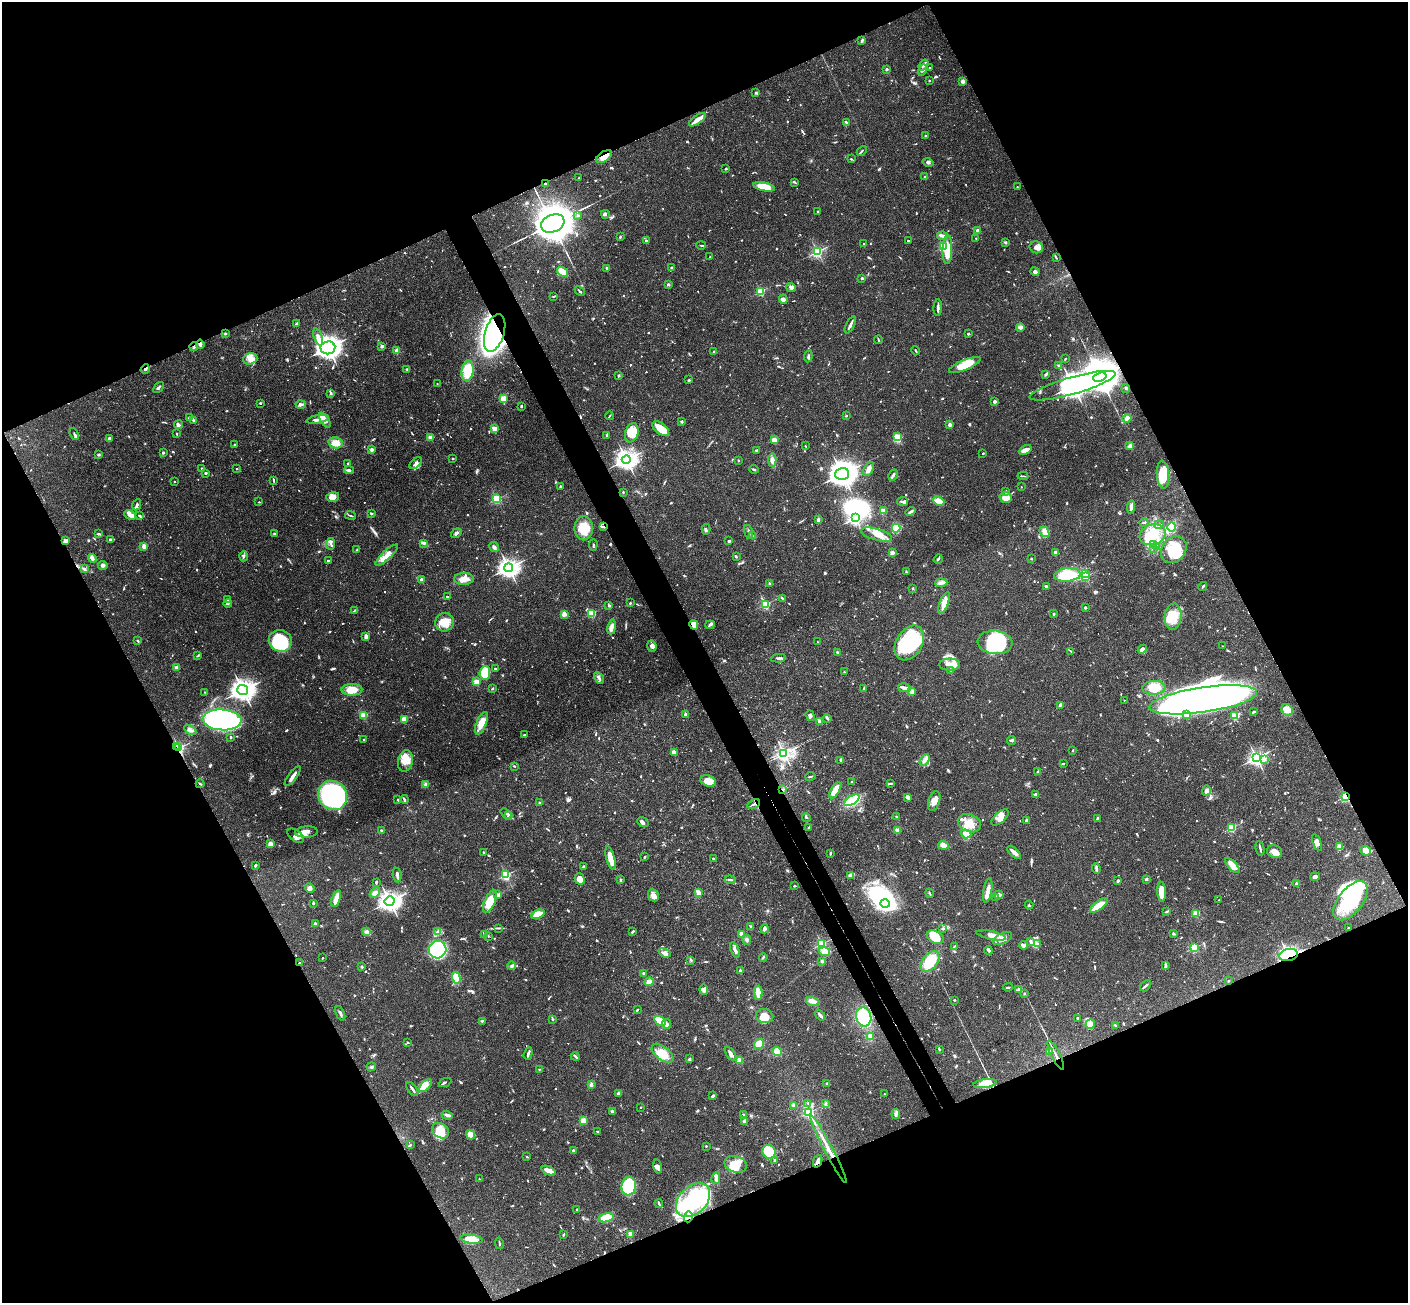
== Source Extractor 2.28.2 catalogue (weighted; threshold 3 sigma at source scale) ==
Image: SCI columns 57-5678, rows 314-5514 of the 5731 x 5696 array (HDU 1 of 3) = the unmasked area's bounding box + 8 px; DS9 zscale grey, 4 x 4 block average (1 PNG px = mean of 4 x 4 image px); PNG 1410 x 1305 px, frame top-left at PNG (2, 2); each listed source drawn as its Kron ellipse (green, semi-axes under 4 px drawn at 4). Shown black and unused: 46% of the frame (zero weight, under 3 of 4 exposures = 6% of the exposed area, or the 3 px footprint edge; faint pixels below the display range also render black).
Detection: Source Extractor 2.28.2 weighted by HDU 2 'WHT'. Background 0.0903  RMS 0.0037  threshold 0.0165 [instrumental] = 3 sigma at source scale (4.5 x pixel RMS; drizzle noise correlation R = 1.50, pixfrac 1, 0.05/0.05 arcsec/px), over >= 5 px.
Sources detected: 1391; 8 too faint to see at this stretch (4 x 4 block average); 23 inside a brighter object's white glare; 14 cosmic-ray / hot-pixel residue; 1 long thin detection or spike segment (spike, bleed or trail) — neither listed nor drawn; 40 coinciding with a brighter row at this scale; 94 inside a brighter listed object's ellipse — not listed separately; of the other 1211, all 500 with FLUX_AUTO >= 2.16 (the completeness limit of this list) listed and drawn (711 fainter detections not listed), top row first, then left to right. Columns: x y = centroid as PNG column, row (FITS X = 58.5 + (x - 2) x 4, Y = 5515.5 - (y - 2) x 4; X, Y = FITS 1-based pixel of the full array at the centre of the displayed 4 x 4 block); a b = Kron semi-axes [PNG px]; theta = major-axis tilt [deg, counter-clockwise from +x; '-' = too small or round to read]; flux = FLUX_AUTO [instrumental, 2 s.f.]
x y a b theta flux
862 40 4 2 - 4.6
923 65 6 2 53 6.4
930 67 2 2 - 3.2
886 69 2 2 - 17
923 70 6 2 58 5.1
929 81 2 2 - 2.5
962 81 2 2 - 37
756 93 3 3 - 2.7
697 120 9 2 36 30
846 122 3 2 - 4.6
925 135 3 2 - 2.2
862 151 6 2 46 3.9
604 157 9 5 32 23
851 159 3 2 - 2.5
928 162 5 3 - 5.3
725 169 2 2 - 2.8
925 177 2 2 - 13
579 178 2 2 - 3.1
795 182 3 2 - 2.3
545 184 2 2 - 5.1
764 187 11 4 -13 41
1017 187 2 2 - 3
818 211 2 2 - 2.4
605 214 4 2 - 4.1
578 216 2 2 - 13
553 224 12 8 22 7800
977 231 2 2 - 31
943 236 5 3 - 7.9
620 237 3 2 - 2.5
976 238 2 2 - 2.2
646 241 2 2 - 16
908 241 2 2 - 6.1
1006 243 3 3 - 3.4
864 244 2 2 - 2.5
701 245 5 2 - 2.8
943 247 2 2 - 220
1036 247 7 6 - 11
947 250 14 5 89 41
817 252 2 2 - 350
710 257 2 2 - 2.7
1056 258 4 2 - 2.3
607 268 2 2 - 12
671 268 2 2 - 4.9
562 272 6 4 -39 35
1035 272 4 3 - 7.9
862 278 2 2 - 12
668 284 3 2 - 4.4
791 287 5 4 - 6.5
580 291 5 2 - 3.8
761 291 2 2 - 170
554 296 4 2 - 2.6
783 299 5 3 - 5.9
938 308 8 2 89 8.2
297 324 3 2 - 7
850 325 9 2 64 9.2
1020 327 4 4 - 6.4
225 333 2 2 - 2.7
495 333 19 9 73 1600
968 334 2 2 - 12
318 337 9 3 -70 14
878 340 4 2 - 2.2
200 344 4 3 - 5.9
382 346 2 2 - 26
194 347 4 2 - 5.3
328 348 7 6 - 1100
397 351 3 2 - 8.2
916 351 5 2 - 2.4
714 352 2 2 - 12
808 357 6 2 83 4.1
1065 358 2 2 - 2.9
250 359 7 5 18 16
965 365 17 5 23 49
1059 366 3 2 - 3.1
145 369 5 3 - 3.9
407 369 2 2 - 2.2
467 371 10 6 82 58
1046 374 3 2 - 4
618 376 3 2 - 3
1100 377 7 3 19 4000
689 380 2 2 - 3.5
437 384 2 2 - 2.3
1073 386 44 8 16 3000
158 388 6 2 48 4
1126 389 4 2 - 2.2
331 393 4 3 - 3.7
504 399 2 2 - 120
995 402 2 2 - 6.4
260 403 2 2 - 4.1
301 404 5 3 - 8.7
521 406 2 2 - 4.6
609 416 4 2 - 2.2
846 416 2 2 - 3.5
189 417 3 2 - 3.5
1127 418 4 3 - 11
318 419 11 2 10 16
193 420 3 3 - 2.9
325 420 8 4 -55 17
682 421 3 2 - 3.1
179 425 4 3 - 4.2
950 425 2 2 - 41
494 429 2 2 - 78
661 429 10 5 -39 41
632 433 10 6 73 40
74 434 6 2 -68 4
177 434 3 2 - 2.7
607 435 4 2 - 2.4
897 437 2 2 - 100
430 438 2 2 - 74
110 439 4 3 - 6.4
774 440 3 3 - 11
335 443 7 5 -12 22
234 445 3 2 - 2.4
805 446 2 2 - 2.2
1130 446 3 3 - 7.9
372 450 2 2 - 32
756 450 3 2 - 2.5
1025 450 7 4 31 16
163 452 2 2 - 12
983 453 2 2 - 6.6
98 454 4 3 - 2.8
453 459 3 2 - 2.2
626 459 4 4 - 880
738 460 2 2 - 3.3
772 460 6 4 -87 13
348 463 2 2 - 5
416 463 7 4 40 8.3
202 468 2 2 - 3.7
237 469 2 2 - 2.4
754 469 4 2 - 3.1
869 469 7 4 63 10
349 470 5 3 - 5.5
206 473 2 2 - 13
842 474 7 5 15 2400
893 475 6 3 60 4.7
1163 475 14 6 -86 58
1023 476 5 2 - 2.7
174 481 2 2 - 2.4
274 481 2 2 - 2.3
561 487 2 2 - 14
1021 487 2 2 - 3
1006 491 2 2 - 14
623 492 2 2 - 5.6
333 497 6 4 16 19
1006 497 6 5 - 25
497 499 2 2 - 230
902 501 5 2 - 3.8
939 501 6 4 -25 21
259 502 2 2 - 2.3
137 505 6 3 65 6.5
1131 507 7 3 86 10
883 511 2 2 - 100
910 512 5 2 - 6.4
371 513 2 2 - 4.2
130 515 6 3 -27 17
350 515 5 2 - 2.4
139 516 3 2 - 2.4
855 518 2 2 - 490
818 520 3 2 - 5.5
1144 523 4 2 - 2.8
1159 525 5 2 - 4
603 527 4 2 - 2.7
1172 527 5 4 - 38
584 528 12 9 90 56
896 528 4 4 - 60
706 529 5 2 - 3.8
749 532 7 2 -77 5.2
1044 532 6 3 -52 16
456 533 6 3 36 5.5
98 534 3 2 - 5.3
274 534 3 2 - 5
877 534 16 5 -16 25
1152 535 13 10 18 50
752 536 3 2 - 3.3
65 540 4 4 - 6.2
110 540 3 2 - 4.2
729 541 4 3 - 4.1
424 543 3 2 - 3.3
331 544 6 3 84 6.2
593 545 5 2 - 2.3
1153 545 3 2 - 3.5
144 546 2 2 - 62
494 547 5 3 - 5.7
1157 547 3 2 - 2.6
1153 548 3 2 - 2.9
357 550 3 2 - 4.6
1174 550 14 12 52 75
1055 552 2 2 - 5.6
892 553 2 2 - 59
387 555 15 4 43 20
243 556 5 3 - 5.5
736 557 3 2 - 3
92 558 4 3 - 13
938 559 5 2 - 3.3
1031 559 3 2 - 2.5
328 561 4 2 - 3.5
103 565 4 4 - 6.1
508 568 5 4 - 810
84 569 3 3 - 4.9
906 572 3 2 - 2.7
1085 574 2 2 - 11
1067 575 13 6 6 110
1085 576 2 2 - 220
464 579 10 6 2 20
422 580 2 2 - 46
769 583 2 2 - 8.6
941 583 6 3 2 7.3
1203 586 5 2 - 2.9
1046 587 3 2 - 6.9
913 588 2 2 - 2.9
447 597 3 2 - 2.3
782 598 3 2 - 2.4
227 600 2 2 - 4.8
228 603 4 2 - 3.7
630 603 2 2 - 10
944 603 11 4 68 29
765 604 2 2 - 270
609 606 3 2 - 3
1085 608 2 2 - 15
354 611 3 2 - 2.4
592 613 2 2 - 150
564 614 2 2 - 66
1054 614 2 2 - 3
1173 617 13 8 84 38
444 622 9 9 - 31
694 625 5 3 - 46
710 625 5 3 - 3.9
612 627 7 4 81 10
366 636 4 3 - 9.6
137 640 3 2 - 3.6
280 641 12 10 -26 140
818 642 2 2 - 3.7
995 642 17 11 -6 100
909 643 19 13 59 220
652 646 5 4 - 8.3
1222 646 2 2 - 2.3
1142 649 5 4 - 6.7
1071 651 4 2 - 2.7
837 652 3 2 - 5.9
198 655 4 2 - 2.2
778 658 8 2 6 5.4
950 665 10 6 1 24
176 668 2 2 - 51
495 669 2 2 - 4.3
951 671 4 3 - 3.5
844 672 2 2 - 3.1
485 673 7 5 84 43
599 678 6 2 -60 5.8
476 682 2 2 - 100
492 688 3 2 - 2.5
864 688 2 2 - 15
904 688 6 2 -13 19
1154 688 11 7 3 61
243 690 5 5 - 1000
352 690 10 6 1 38
912 691 3 2 - 22
204 692 2 2 - 2.2
1124 700 2 2 - 2.8
1203 700 54 12 8 2200
1060 705 4 3 - 2.9
1287 710 6 5 - 13
1253 712 3 2 - 4.6
1187 714 3 2 - 63
364 715 2 2 - 130
686 715 4 3 - 5.3
810 716 6 3 -71 5
1234 716 2 2 - 120
827 718 4 2 - 3.1
404 719 2 2 - 100
222 720 19 10 -4 730
819 721 4 2 - 8.8
481 723 12 5 67 37
190 730 7 3 -33 6.8
524 735 2 2 - 6
231 737 3 2 - 3.1
364 740 2 2 - 12
1011 741 4 3 - 3.6
177 746 2 2 - 34
179 748 2 2 - 310
1073 751 2 2 - 2.9
674 752 2 2 - 11
784 754 3 3 - 570
1256 758 3 3 - 640
1265 759 3 2 - 2.5
841 760 3 3 - 4.4
925 760 6 3 57 6.8
405 761 11 7 78 31
1063 764 3 2 - 2.8
514 766 3 2 - 2.4
1038 772 2 2 - 2.5
293 776 12 2 53 13
810 776 5 2 - 2.5
708 781 8 5 -20 29
852 782 2 2 - 5.6
890 783 3 2 - 2.2
200 784 4 2 - 3.3
426 785 2 2 - 65
783 790 3 2 - 2.5
835 790 9 4 58 31
1206 790 5 4 - 6.5
1036 794 4 2 - 10
333 796 15 14 - 470
908 797 4 2 - 11
1346 797 4 3 - 47
404 799 4 2 - 3.7
398 800 2 2 - 11
852 800 8 4 33 190
934 801 10 5 71 18
540 803 2 2 - 14
754 804 7 2 25 4.8
506 813 6 2 -37 3.4
508 816 3 2 - 4.5
806 817 4 3 - 3.3
896 817 2 2 - 2.4
1000 817 10 5 42 17
1097 818 3 2 - 3.2
1026 821 4 3 - 5.1
643 822 6 3 -39 5.5
970 823 12 8 -23 37
809 827 3 2 - 2.7
1232 828 2 2 - 200
381 830 2 2 - 8.2
897 831 2 2 - 69
306 832 11 5 4 16
966 834 5 3 - 26
296 836 9 5 -36 12
1317 842 8 4 -69 12
270 844 2 2 - 73
943 845 5 4 - 15
1339 847 3 3 - 20
1260 848 7 2 -77 4.6
1366 851 5 4 - 22
483 852 2 2 - 5.8
1014 852 8 3 -44 13
1275 852 8 6 -24 16
830 853 3 2 - 3.2
645 857 3 2 - 2.3
610 858 12 4 -75 28
713 859 3 2 - 4.6
1232 865 9 3 -46 32
255 866 2 2 - 6.4
584 866 2 2 - 4.2
1096 869 5 3 - 4.8
397 875 7 2 -81 12
506 875 2 2 - 250
850 875 3 3 - 15
1315 877 4 3 - 7.9
580 879 5 5 - 18
1146 879 2 2 - 16
620 880 3 2 - 3.3
730 880 5 2 - 4.2
1118 881 3 2 - 3.6
376 882 4 2 - 2.3
1296 883 2 2 - 19
794 886 3 2 - 2.6
310 888 5 3 - 5.4
988 890 12 3 80 24
1161 892 10 4 -87 40
375 893 6 4 46 8.6
698 893 2 2 - 75
930 893 5 2 - 2.4
498 895 4 2 - 6.7
653 895 6 5 - 12
999 895 5 3 - 7.9
336 898 9 2 71 51
996 898 3 2 - 2.7
1219 900 2 2 - 2.6
390 901 5 4 - 900
490 901 12 5 66 49
1350 901 23 12 51 170
313 903 2 2 - 5.9
885 904 5 3 - 260
1029 905 4 2 - 2.9
1099 905 11 3 38 36
1167 911 4 2 - 2.4
538 914 7 3 23 38
1196 914 2 2 - 120
315 924 2 2 - 20
751 927 4 3 - 3.2
499 928 4 2 - 2.7
1348 928 2 2 - 5.4
765 929 4 2 - 9.4
943 929 3 2 - 4.5
367 932 3 3 - 8.8
437 932 3 2 - 4.8
632 932 4 2 - 3.4
485 934 3 2 - 4.5
742 934 3 2 - 26
1173 934 4 2 - 2.6
991 935 15 4 -12 18
488 936 2 2 - 2.6
935 937 9 6 -28 60
1003 938 10 5 27 19
747 940 5 3 - 4.5
1030 941 4 3 - 3.9
1038 943 3 2 - 3.2
822 944 2 2 - 290
1023 945 4 3 - 4
954 946 4 2 - 2.5
1194 948 2 2 - 220
438 950 9 8 - 290
735 950 8 2 -68 9.6
988 950 4 2 - 7
825 952 6 4 -15 22
665 953 6 4 -22 7.5
1289 955 9 6 11 190
763 957 4 2 - 4
322 958 2 2 - 3.8
691 960 4 2 - 2.7
822 961 3 2 - 2.2
930 961 12 7 51 63
299 963 2 2 - 2.7
512 966 4 2 - 3.3
1165 966 3 2 - 3.3
362 967 2 2 - 14
740 971 2 2 - 14
643 973 2 2 - 2.7
456 978 6 4 -72 40
1228 981 2 2 - 3.2
649 982 4 4 - 15
1146 986 6 2 49 5.4
1008 987 5 2 - 2.8
1019 989 3 2 - 4.7
704 990 5 3 - 7
758 993 7 4 89 24
1024 994 2 2 - 2.6
954 1000 2 2 - 3.4
813 1001 7 3 -15 19
637 1010 3 2 - 3.5
340 1013 8 2 -67 6.1
820 1015 6 2 -50 10
765 1016 9 7 -10 39
864 1017 9 7 -74 63
1077 1018 2 2 - 7.9
552 1019 2 2 - 5.4
482 1021 3 2 - 3
660 1021 6 2 -31 120
667 1024 5 3 - 8.5
1090 1024 5 4 - 7.9
1116 1026 3 2 - 2.4
870 1036 3 2 - 9.8
408 1042 2 2 - 2.4
759 1044 5 4 - 44
939 1049 3 2 - 3.8
777 1051 5 4 - 29
1049 1051 3 3 - 8.8
663 1053 13 6 -39 31
528 1054 6 2 72 7.1
731 1054 8 3 -54 9.3
1056 1055 16 2 -63 11
575 1056 4 2 - 4
690 1059 3 2 - 2.7
739 1060 2 2 - 75
371 1067 5 2 - 3
540 1069 3 2 - 2.3
445 1082 6 2 23 3.2
985 1083 12 4 9 36
591 1084 4 3 - 3.9
827 1084 2 2 - 15
426 1086 8 4 46 13
412 1089 8 2 -53 6.1
618 1093 4 3 - 6.1
884 1094 2 2 - 2.9
713 1096 3 2 - 4.8
808 1103 2 2 - 3.6
826 1104 3 2 - 2.8
794 1105 2 2 - 48
641 1107 2 2 - 4.9
612 1111 4 3 - 3.7
809 1112 2 2 - 240
743 1114 3 2 - 2.2
896 1114 5 3 - 7.1
447 1115 6 2 -19 7.7
583 1121 2 2 - 100
745 1121 3 3 - 11
441 1131 9 7 -36 34
598 1132 3 2 - 2.8
471 1134 5 4 - 20
410 1145 3 2 - 2.2
706 1146 2 2 - 7.3
828 1149 38 2 -63 34
574 1151 2 2 - 10
769 1152 7 6 - 62
527 1157 3 2 - 2.3
774 1160 3 2 - 2.4
818 1161 6 2 66 12
736 1164 11 8 -16 27
658 1166 7 3 -79 7.3
548 1171 7 2 -23 25
716 1178 6 3 79 6.6
479 1179 2 2 - 2.2
629 1186 9 7 82 150
693 1200 20 13 44 150
659 1204 4 2 - 3
577 1210 2 2 - 4
688 1217 5 4 - 9
606 1218 8 4 13 43
564 1234 3 2 - 2.8
630 1234 2 2 - 80
471 1239 11 4 -7 40
499 1243 6 2 -78 2.7
Overlapping masked pixels (flux is a lower limit): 20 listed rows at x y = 604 157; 545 184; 495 333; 200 344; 194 347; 145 369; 1073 386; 603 527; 694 625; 177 746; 179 748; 783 790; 1346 797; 754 804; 1289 955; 299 963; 1056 1055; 818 1161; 693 1200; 688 1217
Diffuse or blended objects may show on this block-average render without a row.